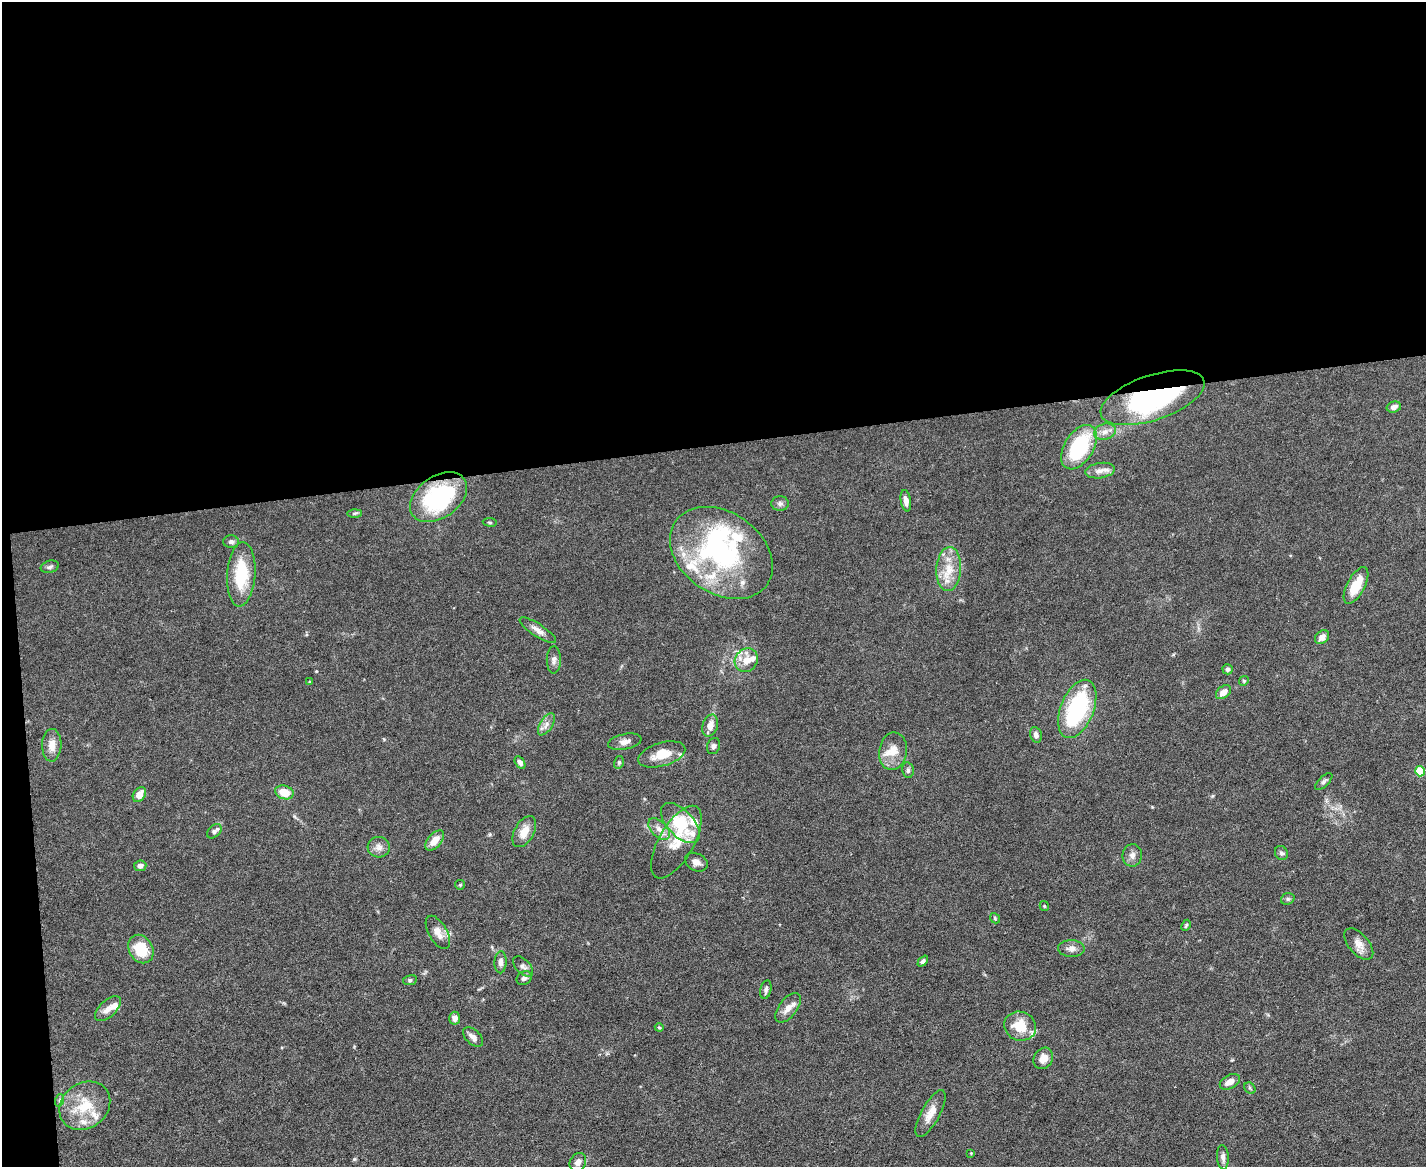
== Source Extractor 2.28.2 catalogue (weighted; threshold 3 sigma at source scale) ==
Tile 1 of 3 x 4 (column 1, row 1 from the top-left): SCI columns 131-1554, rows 3496-4660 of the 4641 x 4660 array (HDU 1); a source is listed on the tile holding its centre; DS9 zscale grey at full resolution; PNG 1428 x 1169 px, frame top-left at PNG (2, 2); each listed source drawn as its Kron ellipse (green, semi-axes under 4 px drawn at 4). Shown black and unused: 39% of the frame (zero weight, under 5 of 9 exposures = <1% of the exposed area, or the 3 px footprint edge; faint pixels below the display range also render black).
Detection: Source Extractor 2.28.2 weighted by HDU 2 'WHT'; one run over the whole footprint, this tile lists its part. Background 0.0828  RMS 0.0041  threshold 0.0169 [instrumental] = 3 sigma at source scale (4.09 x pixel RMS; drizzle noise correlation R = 1.36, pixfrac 0.8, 0.05/0.05 arcsec/px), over >= 5 px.
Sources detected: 94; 3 inside a brighter object's white glare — neither listed nor drawn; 10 inside a brighter listed object's ellipse — not listed separately; the other 81 listed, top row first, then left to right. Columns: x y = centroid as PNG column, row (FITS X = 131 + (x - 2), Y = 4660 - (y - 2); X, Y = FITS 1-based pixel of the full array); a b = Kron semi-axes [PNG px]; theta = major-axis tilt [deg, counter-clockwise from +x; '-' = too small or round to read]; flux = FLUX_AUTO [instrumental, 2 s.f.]
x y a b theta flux
1153 398 54 22 19 76
1394 407 7 5 17 1.6
1105 432 11 8 19 2.5
1079 447 24 14 58 30
1100 471 15 7 8 2.9
439 497 32 21 35 42
906 501 11 5 -80 2.2
780 504 9 7 0 1.3
355 513 7 4 1 0.65
490 522 7 3 -8 0.5
231 542 7 6 - 1.2
721 553 56 41 -35 65
50 567 9 6 16 1
949 569 22 12 86 7.8
241 574 32 14 86 18
1356 585 20 9 62 9.3
538 630 21 6 -33 2.7
1322 637 8 6 43 2.2
554 660 13 7 89 1.7
746 660 12 11 - 4.9
1228 669 5 5 - 1
1244 681 5 4 - 0.55
310 682 3 3 - 0.4
1223 692 8 6 39 2.8
1077 709 31 16 68 42
546 724 12 6 58 2
710 726 11 7 73 3.2
1036 735 8 6 -71 1.4
625 742 17 7 11 2.5
52 745 16 9 88 4.1
714 746 8 6 69 1.2
893 751 19 14 81 5.8
662 754 24 11 17 7.5
619 762 6 5 - 0.73
520 763 7 4 -58 1.3
908 770 8 5 -81 1
1420 771 5 5 - 13
1324 782 11 5 43 0.99
284 792 9 6 -16 6.6
139 795 8 6 56 3.8
680 823 25 13 -46 19
659 829 13 8 -44 2.9
214 831 8 5 43 1.3
524 832 17 9 61 4.7
435 840 12 6 49 4.1
676 842 41 17 60 11
379 847 11 10 - 2.4
1281 853 7 6 - 0.96
1132 855 11 10 - 2
696 862 12 8 -28 2.3
140 866 6 5 - 1.6
460 885 5 4 - 0.45
1288 899 7 5 20 0.79
1044 906 5 4 - 0.46
995 918 5 4 - 0.51
1186 925 6 3 62 0.56
438 932 18 9 -60 3.9
1359 944 19 10 -49 3.4
1071 948 13 8 -1 2.2
141 949 15 11 -59 11
923 961 6 4 47 0.9
501 962 11 6 88 1.9
523 966 12 7 -46 1.6
524 978 8 6 33 1.2
410 980 7 5 10 0.83
766 990 9 5 77 1.2
788 1008 17 9 52 3.6
108 1009 16 8 43 3.2
455 1018 6 5 - 2.1
1020 1026 16 14 -18 10
659 1027 4 4 - 0.45
473 1037 12 7 -43 2.4
1043 1058 11 9 60 3.4
1230 1082 11 6 28 3.1
1250 1088 6 5 - 0.64
60 1100 6 4 71 0.61
85 1106 27 22 36 14
931 1114 26 9 61 5.1
971 1153 4 4 - 0.31
1223 1157 12 6 -85 1.7
578 1162 10 8 60 2
Overlapping masked pixels (flux is a lower limit): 1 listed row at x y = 1153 398